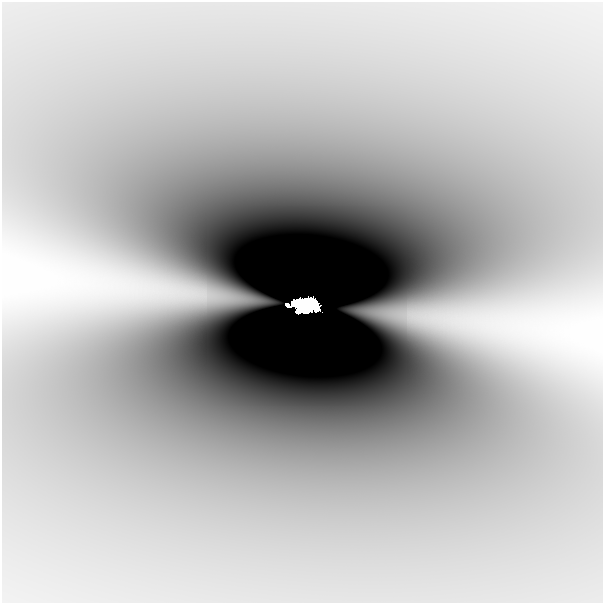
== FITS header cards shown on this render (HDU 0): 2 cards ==
NAXIS1  =                  601
NAXIS2  =                  601

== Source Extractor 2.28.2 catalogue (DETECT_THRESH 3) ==
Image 601 x 601 px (HDU 0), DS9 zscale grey, 1 PNG px = 1 image px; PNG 605 x 605 px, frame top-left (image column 1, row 601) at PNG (2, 2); no overlay
Background -8.03e-08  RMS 1.1e-08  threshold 3.21e-08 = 3 sigma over >= 5 px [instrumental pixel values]
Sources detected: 3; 2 with non-positive FLUX_AUTO (blend fragments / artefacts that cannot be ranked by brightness) are not listed; the other 1 listed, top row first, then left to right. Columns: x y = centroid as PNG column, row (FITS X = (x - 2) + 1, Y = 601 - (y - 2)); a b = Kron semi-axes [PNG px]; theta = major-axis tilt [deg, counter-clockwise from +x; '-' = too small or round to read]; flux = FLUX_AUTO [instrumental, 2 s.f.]
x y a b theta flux
305 305 27 13 -2 16
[2 non-positive-flux detections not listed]